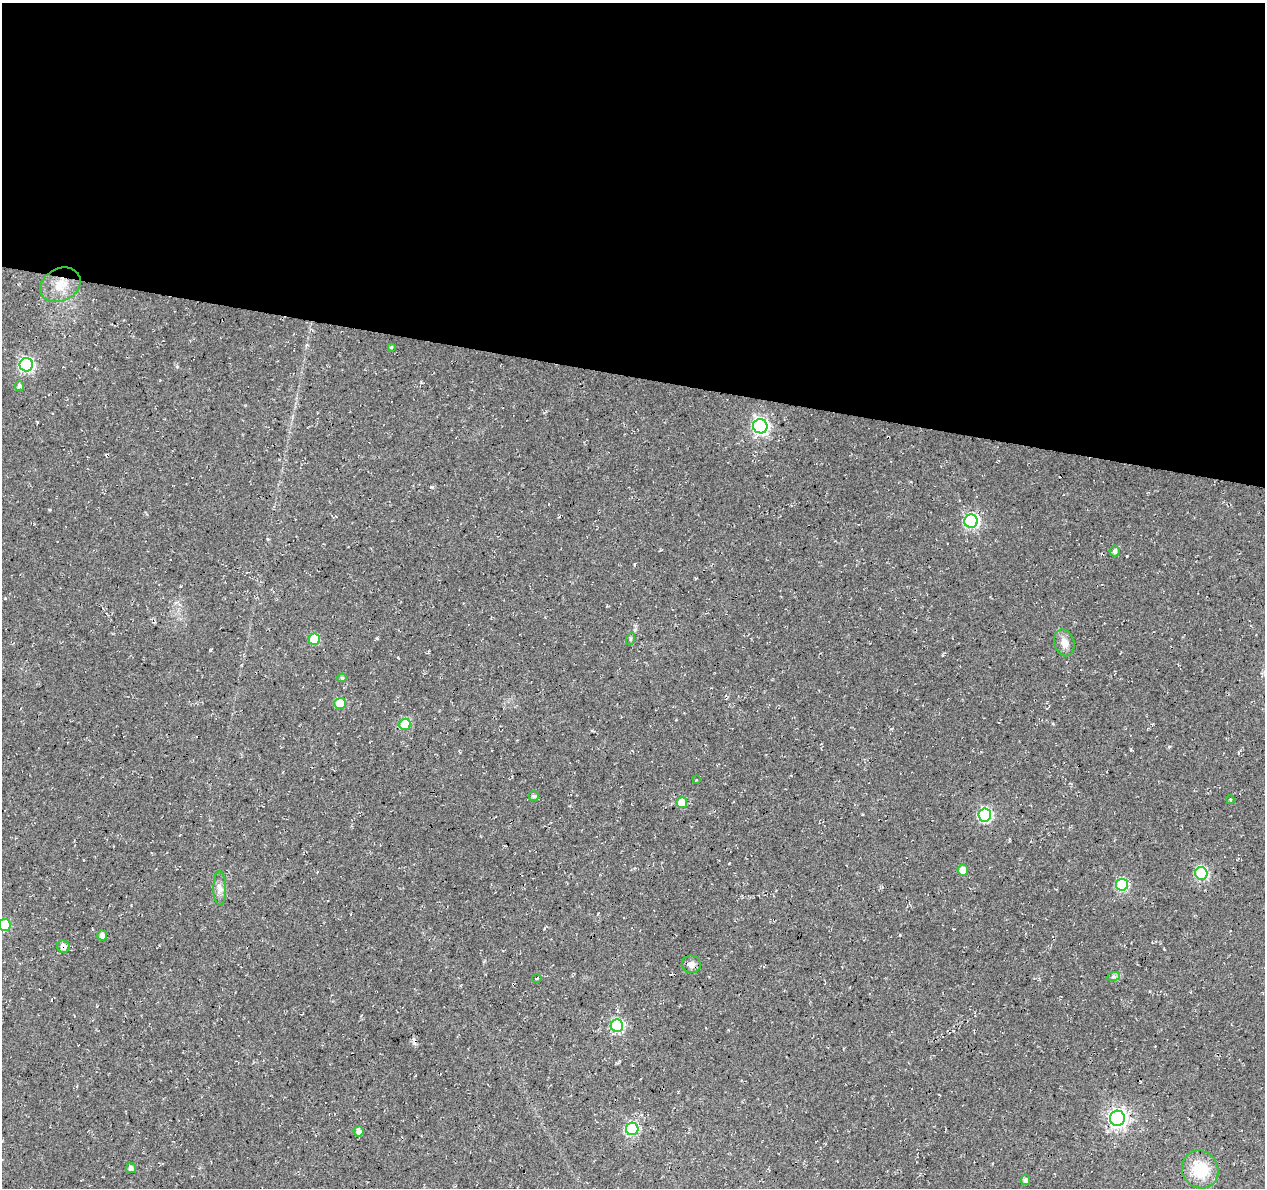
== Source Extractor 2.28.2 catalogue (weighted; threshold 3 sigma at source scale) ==
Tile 3 of 4 x 4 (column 3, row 1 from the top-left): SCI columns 2525-3787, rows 3780-4965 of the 5059 x 5250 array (HDU 1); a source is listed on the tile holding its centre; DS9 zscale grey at full resolution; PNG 1267 x 1190 px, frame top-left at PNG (2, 3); each listed source drawn as its Kron ellipse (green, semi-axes under 4 px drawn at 4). Shown black and unused: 32% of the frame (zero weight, under 3 of 4 exposures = <1% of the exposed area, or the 3 px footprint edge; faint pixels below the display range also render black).
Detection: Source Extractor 2.28.2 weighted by HDU 2 'WHT'; one run over the whole footprint, this tile lists its part. Background 0.0177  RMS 0.0054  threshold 0.0241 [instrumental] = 3 sigma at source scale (4.5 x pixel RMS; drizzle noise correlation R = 1.50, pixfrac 1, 0.0396/0.0396 arcsec/px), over >= 5 px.
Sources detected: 37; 2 cosmic-ray / hot-pixel residue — neither listed nor drawn; the other 35 listed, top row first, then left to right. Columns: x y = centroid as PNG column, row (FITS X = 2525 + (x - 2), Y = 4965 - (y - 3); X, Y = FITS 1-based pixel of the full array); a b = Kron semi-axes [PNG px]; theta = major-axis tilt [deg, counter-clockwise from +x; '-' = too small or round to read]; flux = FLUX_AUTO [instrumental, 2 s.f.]
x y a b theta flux
60 285 21 16 27 11
391 347 4 3 - 0.67
26 365 6 6 - 91
19 386 5 4 - 1.7
760 426 7 7 - 140
971 521 7 6 - 89
1115 551 5 5 - 1.5
314 639 6 5 - 20
630 639 7 4 72 0.8
1064 643 14 10 -75 4.2
342 678 4 4 - 0.8
340 703 6 5 - 18
405 724 6 5 - 25
697 780 3 3 - 0.57
534 796 5 5 - 1.4
1230 800 4 3 - 0.61
682 803 5 5 - 13
985 815 6 6 - 71
963 870 5 5 - 6.2
1201 873 6 6 - 56
1122 885 6 6 - 46
220 888 17 6 -89 3.1
5 925 6 6 - 28
102 935 5 5 - 3
63 947 6 6 - 2.4
691 964 9 8 - 2.8
1113 977 7 4 18 1
537 978 5 3 - 0.76
617 1026 6 6 - 60
1117 1118 7 7 - 230
632 1129 6 6 - 65
358 1131 5 5 - 2.5
131 1168 5 5 - 1.6
1200 1169 19 18 - 19
1026 1180 5 4 - 1.8
Overlapping masked pixels (flux is a lower limit): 1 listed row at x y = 63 947
Isophote crosses this tile's border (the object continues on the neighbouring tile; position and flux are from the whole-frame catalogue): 1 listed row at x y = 5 925
Unlisted compact peaks at least as high as the median listed source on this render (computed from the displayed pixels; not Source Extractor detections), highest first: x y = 431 487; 1127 556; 377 638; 1169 747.